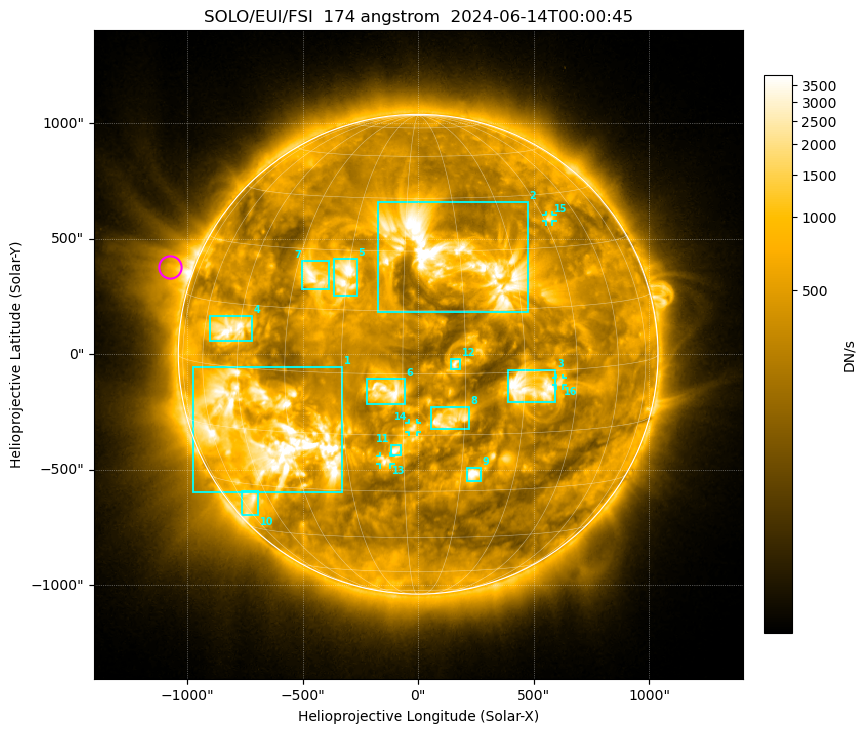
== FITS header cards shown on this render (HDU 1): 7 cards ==
TELESCOP= 'SOLO/EUI/FSI'       / telescope/Sensor name
WAVELNTH=                  174 / [Angstrom] characteristic wavelength observatio
WAVEUNIT= 'Angstrom'           / Wavelength unit
DATE-OBS= '2024-06-14T00:00:45.244' / [UTC] deprecated, same as DATE-BEG.
CTYPE1  = 'HPLN-TAN'           / helioprojective longitude (Solar X)
CTYPE2  = 'HPLT-TAN'           / helioprojective latitude (Solar Y)
BUNIT   = 'DN/s    '           / units of physical value, after BSCALE, BZERO

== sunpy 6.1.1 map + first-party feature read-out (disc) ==
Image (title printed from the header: SOLO/EUI/FSI  174 angstrom  2024-06-14T00:00:45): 633 x 633 px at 4.44 arcsec/px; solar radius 1039 arcsec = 234 px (full disc in frame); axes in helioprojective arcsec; data unit DN/s (BUNIT, on the colour bar)
Field: cropped to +-1.35 R_sun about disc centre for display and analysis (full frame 3808 x 3828 px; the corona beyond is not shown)
Orientation: file roll -17.02 deg (from PC/CROTA): ROTATED to solar-north-up (sunpy Map.rotate, bilinear) for analysis and display; everything below refers to the rotated frame
Observer: Stonyhurst longitude +168.6 deg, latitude +4.6 deg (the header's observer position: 169 deg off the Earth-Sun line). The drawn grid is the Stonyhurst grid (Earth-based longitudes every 15 deg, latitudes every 15 deg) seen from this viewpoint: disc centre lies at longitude +168.6 deg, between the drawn +165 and +180 deg meridians, so no drawn meridian runs through disc centre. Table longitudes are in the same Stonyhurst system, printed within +-180 deg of +168.6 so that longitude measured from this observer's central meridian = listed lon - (+168.6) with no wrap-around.
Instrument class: DISC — disc imager (sunpy class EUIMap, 174 A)
Bright regions (active regions / flare kernels): reference = the median radial profile (limb darkening/brightening removed); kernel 5 px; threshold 5 sigma = 1075 DN/s over a disc level ~405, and >= 1.15x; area >= 9 px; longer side >= 6 px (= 27 arcsec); searched inside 0.97 R_sun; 16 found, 16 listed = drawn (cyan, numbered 1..; 4 of them under ~37 arcsec drawn as corner ticks so the feature stays visible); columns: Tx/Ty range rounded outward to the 10 arcsec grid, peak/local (2 s.f.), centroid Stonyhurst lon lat
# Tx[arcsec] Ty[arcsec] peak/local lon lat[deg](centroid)
1 -980..-330 -600..-50 14 +128 -15
2 -180..480 180..660 14 +177 +29
3 390..600 -210..-70 10 +196 -4
4 -900..-720 50..170 14 +116 +9
5 -370..-260 250..410 8.1 +150 +23
6 -230..-60 -220..-110 11 +161 -4
7 -500..-380 280..400 6.8 +140 +23
8 50..220 -330..-230 8.3 +176 -11
9 210..270 -550..-490 8.7 +183 -25
10 -770..-690 -700..-590 6.4 +110 -35
11 -120..-70 -440..-390 5.7 +163 -19
12 140..180 -70..-20 6.6 +178 +2
13 -170..-120 -480..-440 4.1 +160 -22
14 -40..0 -340..-300 6 +167 -13
15 550..580 570..600 6.5 +212 +38
16 600..630 -140..-100 4.7 +205 -3
Off-limb structures (1.02-1.3 R_sun): pedestal 1.25 DN/s subtracted; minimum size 50 px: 9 found; the strongest spans PA ~60..85 deg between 1.02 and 1.3 R_sun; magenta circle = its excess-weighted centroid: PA ~70 deg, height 1.1 R_sun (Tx ~-1080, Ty ~380 arcsec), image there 4.6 x the reference